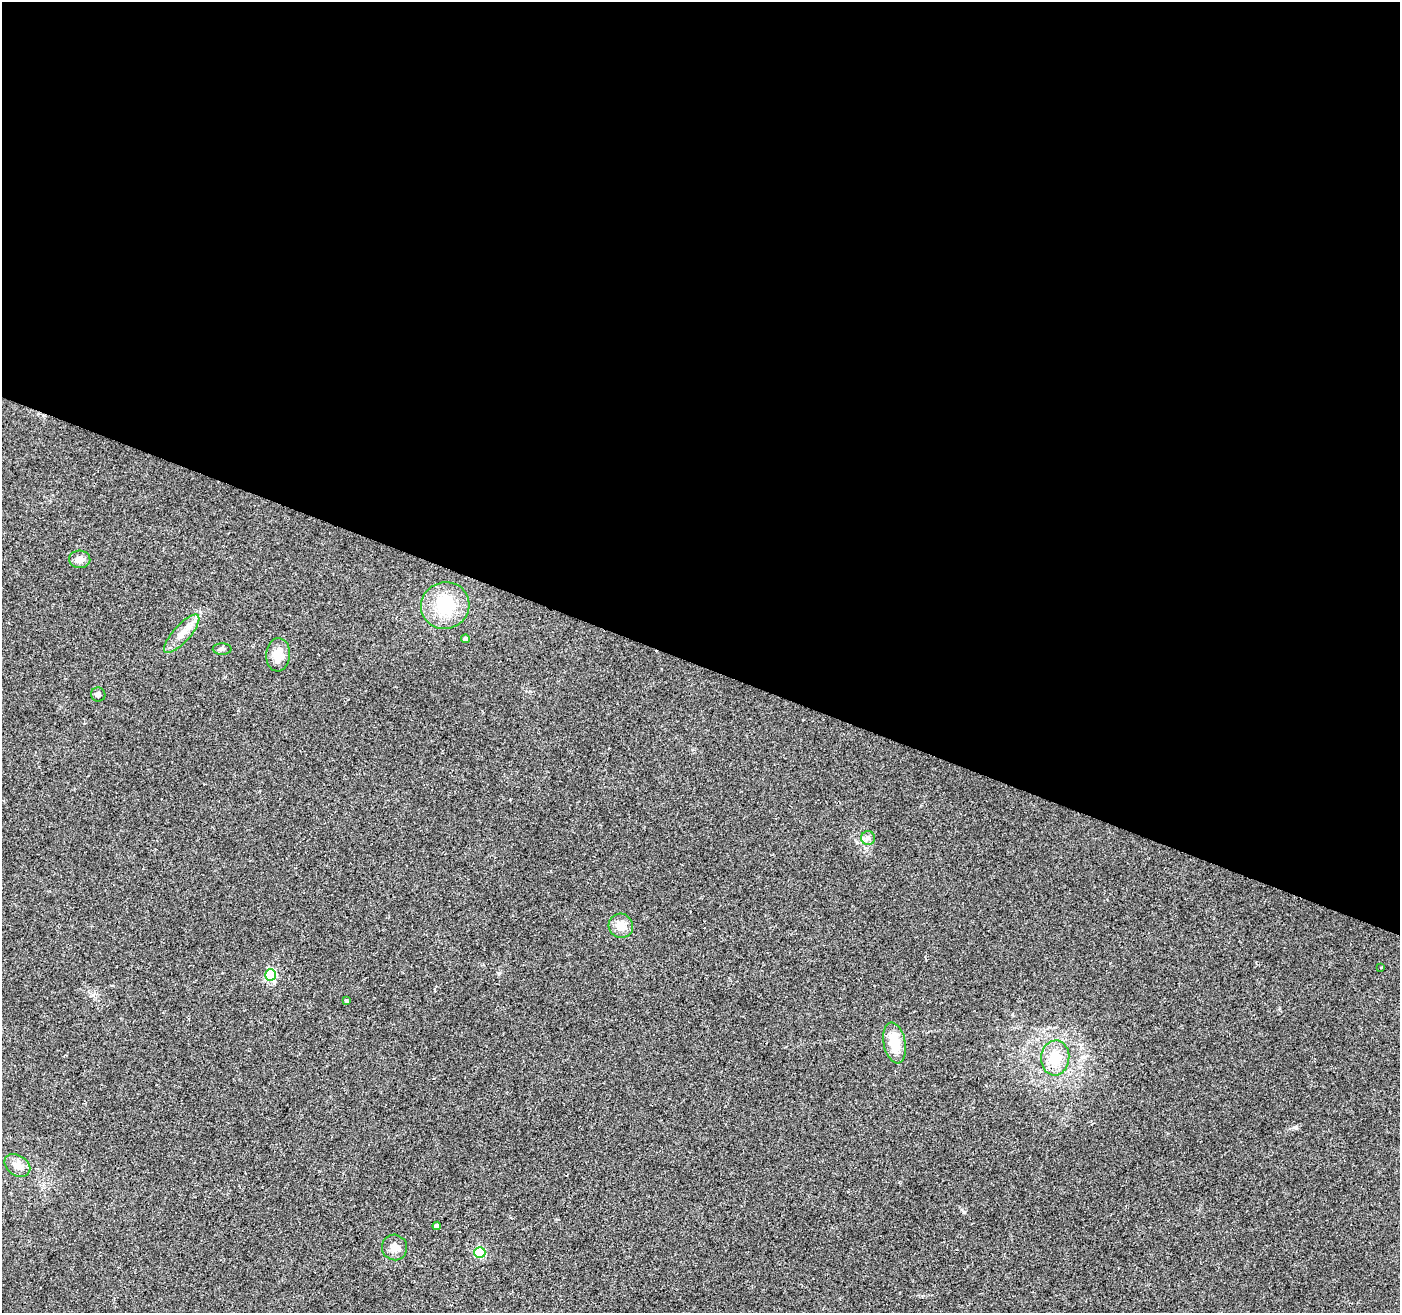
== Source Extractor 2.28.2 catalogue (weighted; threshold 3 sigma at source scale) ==
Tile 3 of 4 x 4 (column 3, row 1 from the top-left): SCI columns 2797-4194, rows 4143-5453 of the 5600 x 5726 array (HDU 1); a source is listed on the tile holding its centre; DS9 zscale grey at full resolution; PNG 1402 x 1315 px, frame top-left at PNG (2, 2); each listed source drawn as its Kron ellipse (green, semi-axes under 4 px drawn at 4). Shown black and unused: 51% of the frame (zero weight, under 2 of 3 exposures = <1% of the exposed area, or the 3 px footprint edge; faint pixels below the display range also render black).
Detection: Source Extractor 2.28.2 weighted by HDU 2 'WHT'; one run over the whole footprint, this tile lists its part. Background 0.0484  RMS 0.0068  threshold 0.0306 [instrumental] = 3 sigma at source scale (4.5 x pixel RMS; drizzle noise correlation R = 1.50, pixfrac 1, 0.0396/0.0396 arcsec/px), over >= 5 px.
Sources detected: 18; all 18 listed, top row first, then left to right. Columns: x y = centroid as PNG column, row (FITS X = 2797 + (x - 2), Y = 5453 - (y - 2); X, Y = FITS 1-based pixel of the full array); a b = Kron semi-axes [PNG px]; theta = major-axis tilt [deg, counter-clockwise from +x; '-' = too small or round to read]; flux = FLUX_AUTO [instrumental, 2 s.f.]
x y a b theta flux
80 559 10 9 - 4.5
445 606 24 23 - 30
182 634 25 8 48 8
466 639 4 4 - 2
222 649 9 5 0 1.8
278 655 16 12 86 9.9
98 695 7 7 - 1.8
868 838 7 7 - 2.3
621 926 12 12 - 8
1381 967 3 2 - 0.46
271 975 6 5 - 57
346 1001 3 3 - 5.6
895 1043 21 11 -79 16
1055 1058 17 14 85 17
17 1165 14 10 -33 5.7
437 1226 4 4 - 2.6
394 1247 13 12 - 5.3
480 1253 5 5 - 42
Unlisted compact peaks at least as high as the median listed source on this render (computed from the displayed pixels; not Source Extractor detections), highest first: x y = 964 1212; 1296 1127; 499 973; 93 995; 865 848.